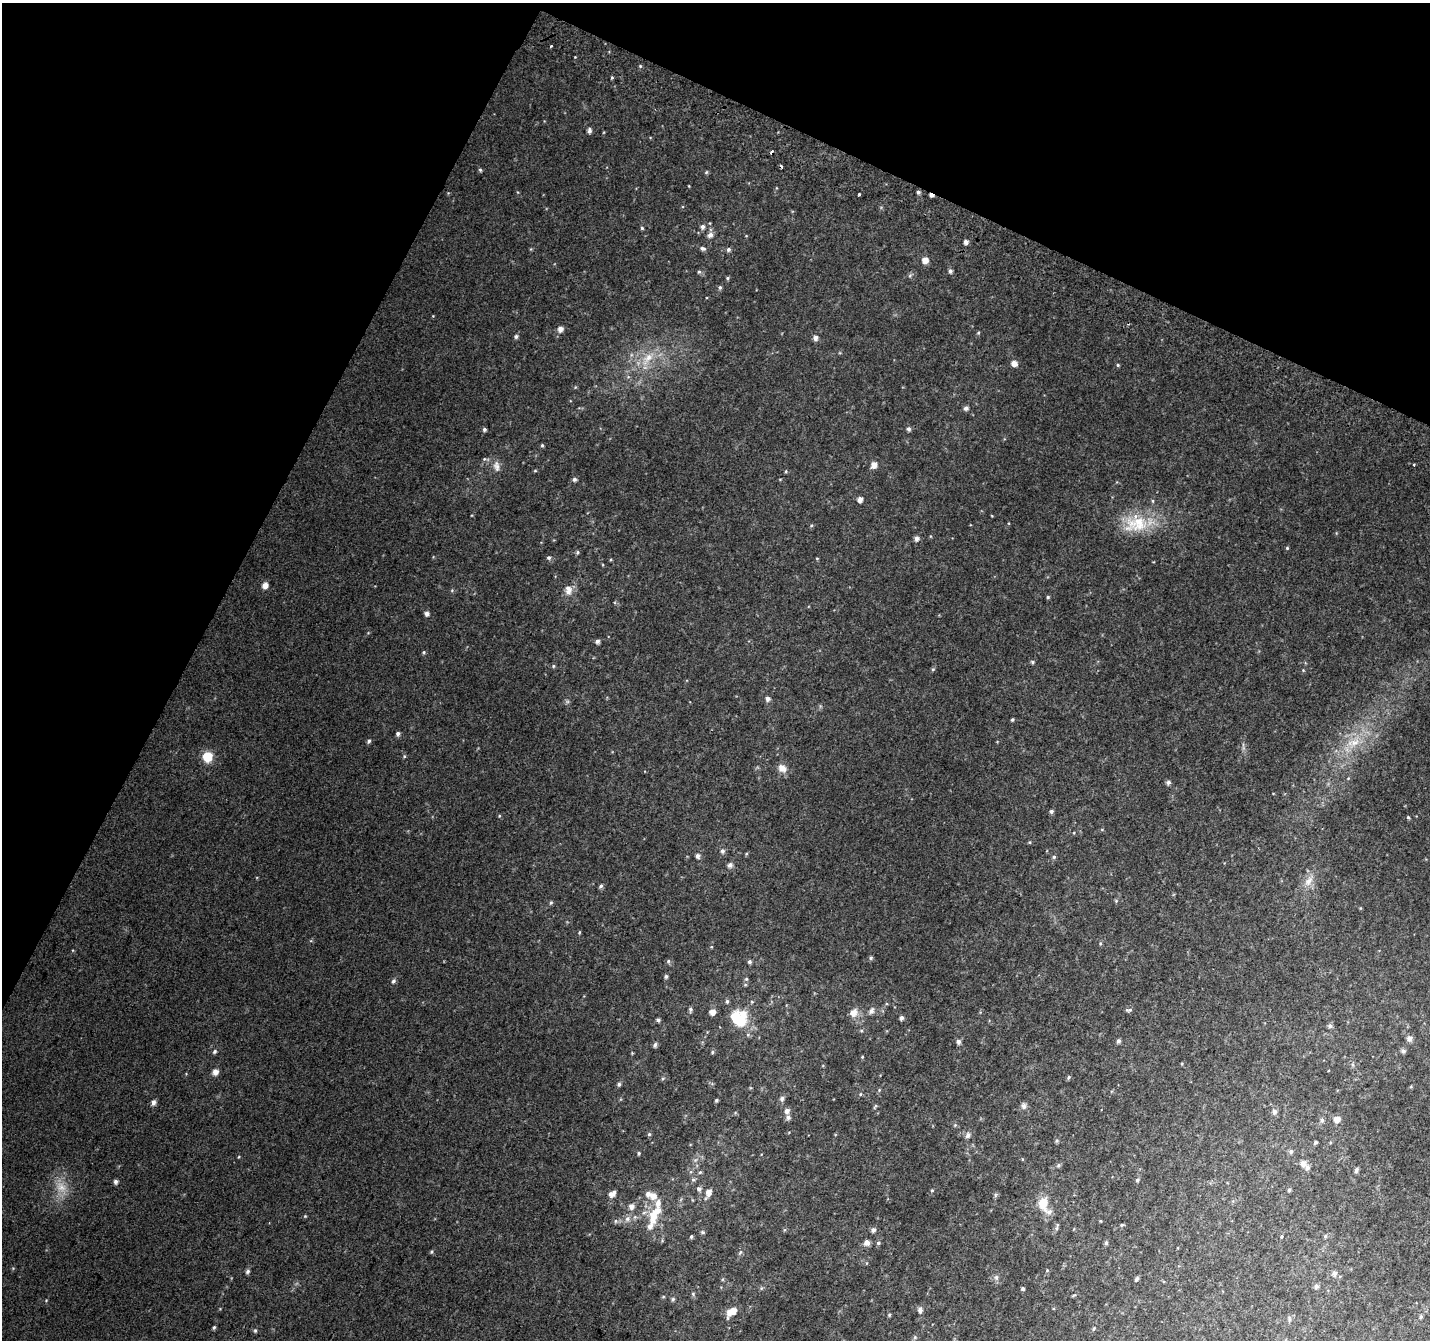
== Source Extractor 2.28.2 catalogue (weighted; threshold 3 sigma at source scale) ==
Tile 2 of 4 x 4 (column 2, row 1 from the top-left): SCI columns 1456-2883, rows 4321-5658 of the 5758 x 5899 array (HDU 1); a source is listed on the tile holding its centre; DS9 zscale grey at full resolution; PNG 1432 x 1342 px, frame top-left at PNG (2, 3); no overlay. Shown black and unused: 24% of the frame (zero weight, under 2 of 3 exposures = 2% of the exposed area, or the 3 px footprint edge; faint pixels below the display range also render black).
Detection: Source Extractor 2.28.2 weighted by HDU 2 'WHT'; one run over the whole footprint, this tile lists its part. Background 0.0301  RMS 0.01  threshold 0.0465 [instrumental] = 3 sigma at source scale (4.5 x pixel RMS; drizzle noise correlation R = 1.50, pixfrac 1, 0.0396/0.0396 arcsec/px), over >= 5 px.
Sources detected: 211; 1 inside a brighter object's white glare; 3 cosmic-ray / hot-pixel residue — not listed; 9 inside a brighter listed object's ellipse — not listed separately; the other 198 listed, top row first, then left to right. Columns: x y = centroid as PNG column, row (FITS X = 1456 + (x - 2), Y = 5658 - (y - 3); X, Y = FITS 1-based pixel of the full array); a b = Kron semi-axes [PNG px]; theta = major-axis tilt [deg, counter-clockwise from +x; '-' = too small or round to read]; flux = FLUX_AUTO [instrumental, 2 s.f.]
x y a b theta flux
551 46 3 3 - 1.3
640 66 5 4 - 1.4
612 78 4 3 - 1.4
589 131 6 4 88 3.3
480 170 5 4 - 1.5
706 172 5 4 - 1.4
689 186 4 2 - 0.69
918 192 4 4 - 2.4
859 194 3 3 - 2.3
702 227 6 6 - 3.5
642 228 5 4 - 1.5
710 235 7 6 - 4.3
966 242 5 4 - 4.1
703 248 7 5 -15 2.7
531 249 6 3 71 1
728 250 5 5 - 2.4
925 260 6 6 - 8.6
950 271 5 4 - 2.9
699 272 5 5 - 1.7
910 275 8 5 64 1.9
727 278 5 4 - 1.5
720 287 5 5 - 2
560 329 6 6 - 5.8
978 333 5 4 - 1.3
516 337 5 5 - 2.2
815 338 6 5 - 4.5
647 358 28 11 50 24
1014 363 6 5 - 7.7
1118 365 5 4 - 1.4
966 408 5 5 - 3.4
484 429 5 5 - 2.1
908 429 5 5 - 3.2
542 445 5 4 - 1.4
485 459 10 4 -6 2.2
1414 464 3 3 - 2.1
874 465 7 6 - 8.5
496 466 16 8 -82 6.4
535 471 5 3 - 1
786 471 5 4 - 1.2
574 479 5 5 - 2.6
860 499 5 5 - 6.3
992 516 3 2 - 0.74
1136 523 38 26 4 49
811 526 5 3 - 1.2
916 538 6 5 - 4
1287 548 4 4 - 1.2
577 552 5 5 - 1.8
549 558 5 5 - 2.4
817 558 5 3 - 0.89
265 585 6 5 - 8.1
452 590 5 4 - 1.2
568 592 10 9 - 6.3
1048 597 4 4 - 1.4
426 613 5 5 - 4.3
597 641 5 5 - 3.3
424 652 5 4 - 1.3
1032 662 6 4 -2 1.7
553 666 5 4 - 1.4
933 669 5 5 - 1.4
1303 670 5 4 - 0.93
768 699 5 5 - 4
1012 720 4 4 - 1.6
398 734 5 4 - 2.7
369 741 6 4 61 2.1
1354 742 26 15 33 33
1243 747 14 4 -85 3.1
404 756 5 4 - 1.3
207 757 6 6 - 61
782 768 12 9 -39 8.9
1348 778 5 4 - 1.1
1168 782 6 6 - 2.8
1051 811 5 5 - 2.5
499 816 5 3 - 0.92
1408 817 5 4 - 1.4
1102 829 6 4 0 1.1
1074 833 4 3 - 0.87
722 851 6 6 - 3.1
746 854 5 4 - 1.1
697 856 5 5 - 3.7
1054 857 5 5 - 1.8
730 865 6 6 - 4
1309 881 17 10 55 11
601 886 6 5 - 2.4
1116 901 5 5 - 1.4
551 903 6 4 68 1.6
579 932 5 3 - 0.96
1100 943 6 4 71 1.4
711 947 5 3 - 0.86
871 958 5 4 - 1.9
668 961 6 5 - 1.9
749 962 5 5 - 2.4
666 976 5 5 - 2.1
746 979 5 5 - 1.7
393 981 7 5 61 2.6
727 1001 5 4 - 2.1
752 1002 5 4 - 1.2
690 1009 6 4 -86 2.4
1129 1010 9 4 1 2.2
871 1011 8 6 62 4.1
712 1012 5 5 - 7.6
854 1013 12 10 49 8.8
901 1018 5 4 - 3.3
658 1020 4 4 - 2.4
739 1020 19 12 -49 43
1330 1026 5 5 - 3
1409 1038 8 8 - 4.4
1118 1041 5 4 - 3.1
959 1042 5 5 - 3.7
655 1045 6 5 - 2.8
215 1051 6 5 - 2.1
1403 1051 6 6 - 3.2
712 1052 5 4 - 1.5
632 1053 4 4 - 0.84
862 1057 4 3 - 1
1353 1064 6 4 -90 1.7
215 1072 6 5 - 7.6
1068 1077 5 4 - 1.7
663 1078 6 4 57 1.5
619 1084 5 5 - 2.3
879 1090 5 4 - 1.2
860 1094 5 4 - 1.3
782 1098 6 5 - 3.4
716 1100 3 3 - 1.6
153 1102 6 5 - 4.3
875 1106 8 3 56 1.3
1024 1106 8 8 - 3.8
787 1111 6 5 - 4.9
1274 1112 6 6 - 4.3
788 1117 6 6 - 3.1
1337 1119 7 6 - 7.8
1322 1120 7 6 - 2.7
955 1125 5 4 - 1.3
649 1134 5 5 - 1.6
968 1135 9 7 58 4
1057 1141 6 4 69 1.6
1315 1142 4 4 - 1.8
1291 1151 6 6 - 2.7
639 1153 4 3 - 1.4
238 1157 4 3 - 0.79
1022 1159 5 3 - 0.81
695 1160 6 5 - 2.3
1303 1163 7 6 - 6.7
1058 1165 7 5 43 2.1
1356 1170 6 4 63 2.6
700 1172 5 5 - 1.4
693 1179 7 5 39 2.3
1137 1180 6 5 - 2.1
116 1182 5 4 - 3.3
61 1187 19 14 -45 18
699 1189 6 6 - 3.4
932 1190 5 4 - 1.1
1289 1190 5 4 - 1.9
709 1193 10 6 66 7.9
612 1194 8 6 30 6.8
648 1194 7 6 - 4.1
995 1195 7 4 88 1.8
1043 1204 15 10 -85 22
631 1206 7 7 - 5.2
305 1216 5 4 - 1
653 1216 21 11 86 22
627 1219 8 7 - 4.7
616 1221 6 5 - 2.1
1100 1221 4 3 - 0.75
1057 1225 6 5 - 1.9
1122 1225 5 4 - 1.2
873 1230 5 5 - 4.2
702 1232 6 4 -16 1.6
1281 1236 4 4 - 1.3
1325 1236 5 4 - 1.6
691 1237 4 4 - 1.7
867 1243 8 7 - 5
878 1243 5 5 - 1.9
1106 1243 5 4 - 2
431 1252 5 5 - 1.5
740 1252 9 5 62 2.4
1047 1270 4 4 - 0.99
248 1271 6 5 - 2.5
1334 1273 6 5 - 4.6
996 1277 8 6 -76 3.1
723 1279 5 3 - 1.2
1137 1279 4 3 - 2.4
1316 1286 6 6 - 3.2
761 1288 6 5 - 1.6
1023 1289 4 4 - 1.9
693 1294 5 5 - 1.8
1073 1295 7 3 19 1
663 1297 5 3 - 1.1
673 1299 6 5 - 2
46 1300 5 3 - 0.83
920 1310 5 5 - 4.5
733 1311 11 6 58 11
889 1315 5 4 - 1.5
1421 1317 4 4 - 2.1
1289 1319 10 4 86 2.3
214 1327 5 4 - 1.6
1094 1329 5 4 - 1.2
255 1331 6 5 - 1.7
915 1337 5 5 - 1.8